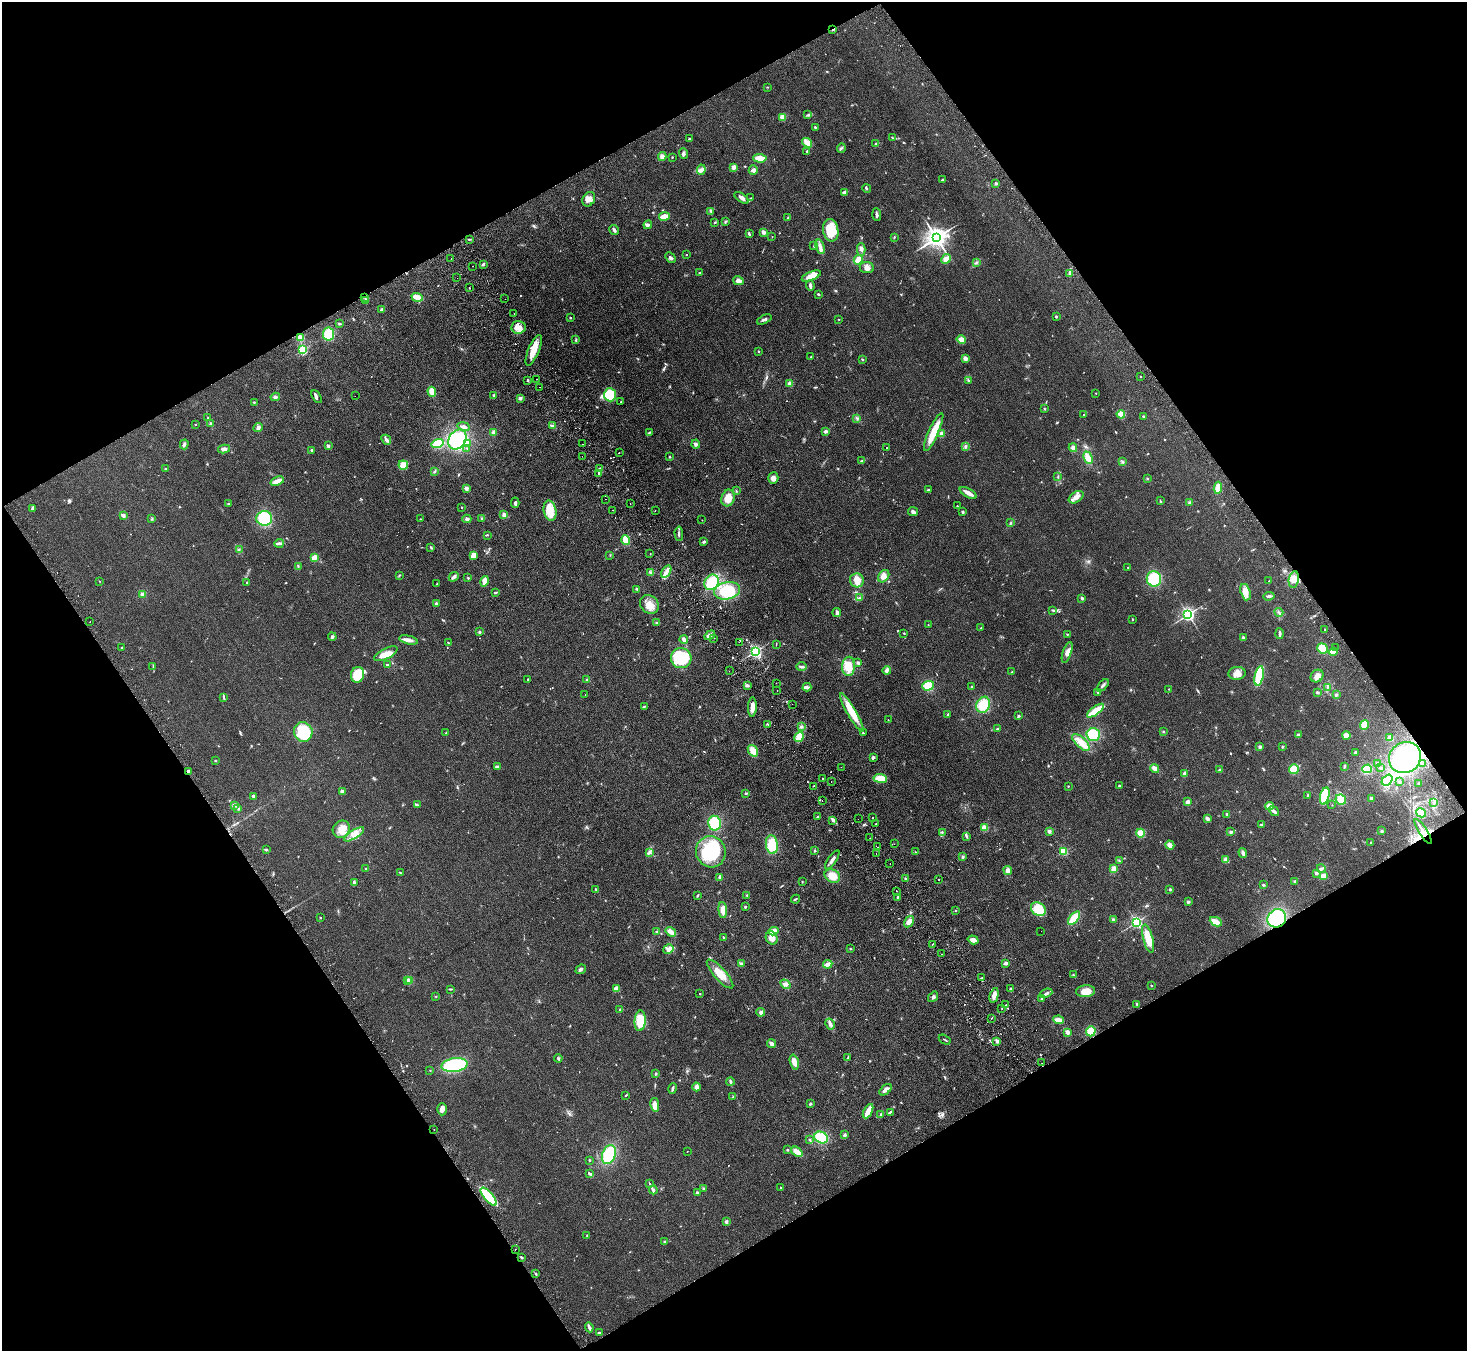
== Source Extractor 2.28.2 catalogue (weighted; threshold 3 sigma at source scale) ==
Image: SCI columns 50-5909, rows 194-5588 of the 5958 x 5920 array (HDU 1 of 3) = the unmasked area's bounding box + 8 px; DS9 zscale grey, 4 x 4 block average (1 PNG px = mean of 4 x 4 image px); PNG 1469 x 1353 px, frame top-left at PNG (2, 2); each listed source drawn as its Kron ellipse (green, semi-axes under 4 px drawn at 4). Shown black and unused: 48% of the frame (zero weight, under 2 of 3 exposures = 3% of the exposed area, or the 3 px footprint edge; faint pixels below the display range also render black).
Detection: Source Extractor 2.28.2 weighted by HDU 2 'WHT'. Background 0.113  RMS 0.012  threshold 0.0527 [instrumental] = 3 sigma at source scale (4.5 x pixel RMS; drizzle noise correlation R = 1.50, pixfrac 1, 0.05/0.05 arcsec/px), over >= 5 px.
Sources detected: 763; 1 too faint to see at this stretch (4 x 4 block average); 4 inside a brighter object's white glare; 16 cosmic-ray / hot-pixel residue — neither listed nor drawn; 5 coinciding with a brighter row at this scale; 21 inside a brighter listed object's ellipse — not listed separately; of the other 716, all 500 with FLUX_AUTO >= 3.38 (the completeness limit of this list) listed and drawn (216 fainter detections not listed), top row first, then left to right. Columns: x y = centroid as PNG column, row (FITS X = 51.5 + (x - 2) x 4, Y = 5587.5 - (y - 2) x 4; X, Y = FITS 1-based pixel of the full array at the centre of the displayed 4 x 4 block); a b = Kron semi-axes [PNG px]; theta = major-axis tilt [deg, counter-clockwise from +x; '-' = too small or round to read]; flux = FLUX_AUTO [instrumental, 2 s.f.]
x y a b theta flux
833 29 2 2 - 15
767 87 2 2 - 3.8
808 115 3 2 - 6.7
783 117 3 3 - 47
815 127 2 2 - 8.5
892 137 3 2 - 4.7
689 139 2 2 - 23
807 143 5 4 - 41
875 144 3 2 - 8.3
841 148 5 2 - 8.7
807 151 2 2 - 7.7
683 154 5 3 - 14
662 157 4 4 - 31
672 157 2 2 - 6.4
760 158 7 3 -4 78
733 167 4 3 - 23
701 170 5 4 - 23
753 170 4 4 - 19
942 180 2 2 - 4.4
996 183 2 2 - 34
867 188 5 2 - 8.3
844 192 4 2 - 17
742 198 8 3 -34 28
751 198 3 2 - 3.4
589 199 8 6 59 43
711 211 4 2 - 7
877 215 6 2 -85 16
664 216 5 4 - 48
788 218 3 2 - 4.7
725 221 3 2 - 4.6
715 222 3 2 - 5.1
648 225 4 3 - 16
614 230 5 2 - 14
831 230 11 7 -81 170
763 232 4 3 - 19
749 234 4 2 - 13
772 236 2 2 - 5.1
894 237 3 2 - 4.6
936 238 4 3 - 6400
469 239 2 2 - 3.7
814 246 3 2 - 6.5
820 247 7 3 -73 26
861 249 6 3 90 17
687 254 2 2 - 4.3
670 257 6 3 -46 16
451 258 2 2 - 9.8
946 259 5 4 - 46
858 260 5 3 - 60
976 262 2 2 - 3.8
483 264 3 3 - 9.7
472 266 2 2 - 4.9
867 268 7 5 -6 36
700 273 3 2 - 7.5
1070 273 4 2 - 13
811 276 10 4 22 59
457 278 2 2 - 3.8
738 281 5 4 - 30
810 286 5 2 - 21
469 288 2 2 - 56
818 294 2 2 - 7.5
417 297 6 2 -18 110
365 298 2 2 - 3.7
505 299 2 2 - 3.4
366 301 3 2 - 6.6
381 309 3 3 - 9.3
514 313 2 2 - 16
1056 316 2 2 - 30
570 318 2 2 - 7.7
839 319 2 2 - 3.9
764 320 8 2 25 14
339 324 4 2 - 5.8
518 327 7 6 - 51
328 334 6 5 - 150
301 337 2 2 - 280
961 339 5 3 - 38
576 340 2 2 - 3.8
303 349 2 2 - 710
534 350 16 5 67 100
758 351 2 2 - 14
811 357 2 2 - 3.4
965 358 3 3 - 29
862 359 3 2 - 4.3
1141 376 2 2 - 16
536 379 2 2 - 4.8
528 380 2 2 - 9.9
968 380 3 2 - 6
790 383 2 2 - 130
540 387 2 2 - 10
432 392 5 3 - 67
1096 393 2 2 - 4.3
493 395 3 2 - 5.5
610 395 6 6 - 150
355 396 2 2 - 3.4
275 397 5 3 - 12
316 397 7 3 -58 15
520 399 3 2 - 9.2
254 402 2 2 - 4.6
621 402 2 2 - 7.5
1044 409 2 2 - 5
1084 414 2 2 - 3.9
1121 414 4 4 - 52
1143 416 3 2 - 5.9
207 418 2 2 - 4.2
857 418 3 2 - 6
195 424 2 2 - 3.5
211 424 2 2 - 70
464 426 6 3 -10 20
552 426 2 2 - 4.5
258 428 5 4 - 23
826 431 3 3 - 16
493 432 4 3 - 14
934 432 20 5 66 130
649 433 2 2 - 6.7
941 434 4 3 - 28
386 440 5 3 - 20
457 440 11 8 54 330
467 443 3 3 - 34
184 444 5 2 - 15
438 444 6 4 16 140
582 444 2 2 - 6.8
696 444 4 3 - 16
328 446 2 2 - 58
965 446 3 2 - 7.3
467 448 2 2 - 3.8
886 448 2 2 - 4.2
1073 448 4 3 - 22
224 449 6 3 12 22
311 450 2 2 - 26
619 453 2 2 - 5.1
582 456 2 2 - 4.9
669 457 2 2 - 5.8
1088 458 6 3 -66 84
862 461 4 2 - 14
1123 462 3 2 - 6.6
403 465 4 4 - 56
600 468 3 2 - 7.2
165 469 3 2 - 6.5
434 472 3 2 - 6.8
599 473 3 3 - 7.6
1058 477 3 2 - 5.5
773 478 5 5 - 39
1147 479 2 2 - 5
277 481 7 3 21 60
466 488 2 2 - 97
1218 488 6 3 83 57
928 490 2 2 - 6.8
736 491 3 2 - 4.8
968 493 9 2 -29 70
1076 497 8 5 34 43
728 498 8 6 70 89
606 499 2 2 - 4
1160 501 4 2 - 5
1189 502 3 2 - 7.4
229 503 3 2 - 9.1
515 503 5 2 - 12
630 503 2 2 - 15
957 506 2 2 - 7.5
461 507 2 2 - 3.4
33 509 2 2 - 5.1
612 510 2 2 - 4
655 510 2 2 - 23
550 511 10 6 -78 95
913 512 5 3 - 15
962 512 4 2 - 9.6
123 515 3 2 - 19
504 515 4 3 - 23
264 518 8 7 - 250
152 519 3 2 - 4.8
420 519 2 2 - 3.9
467 519 4 3 - 15
482 519 3 2 - 8.8
702 520 2 2 - 3.4
1011 523 3 2 - 5.5
679 534 7 2 -88 13
488 535 2 2 - 3.6
626 540 4 3 - 92
704 542 3 2 - 10
279 543 5 3 - 14
431 547 3 2 - 6
239 549 2 2 - 4.6
650 553 2 2 - 5.2
473 555 4 3 - 47
610 555 2 2 - 3.5
314 558 4 3 - 43
298 566 2 2 - 5.3
1128 567 2 2 - 9.1
651 572 4 2 - 12
666 572 7 3 57 32
399 575 3 2 - 4.7
884 576 7 5 54 43
454 577 5 2 - 23
468 578 3 2 - 5.5
1154 579 8 7 - 210
1294 579 8 5 80 47
857 580 7 7 - 61
99 581 2 2 - 3.4
484 581 5 3 - 55
1269 581 2 2 - 5.3
247 582 2 2 - 3.5
711 582 8 7 - 210
437 583 3 2 - 4.1
637 589 3 2 - 6.7
727 591 13 8 12 240
1245 592 8 5 -72 58
496 593 2 2 - 3.5
143 594 3 2 - 50
1269 596 6 2 6 14
859 598 4 2 - 10
1082 598 3 2 - 12
436 603 2 2 - 13
649 604 10 8 -46 70
1053 610 3 2 - 7.5
837 612 4 2 - 17
1279 612 4 2 - 8.4
1188 614 2 2 - 2000
1132 619 2 2 - 5.9
90 622 2 2 - 3.8
656 622 2 2 - 4.8
928 625 3 2 - 3.6
981 628 3 2 - 8.8
1325 630 3 2 - 5.5
479 632 3 3 - 8.6
904 633 3 2 - 4.4
1067 634 2 2 - 4.1
1279 634 5 2 - 21
710 635 6 3 34 26
332 637 4 3 - 14
714 638 2 2 - 4.1
1243 638 4 2 - 7.9
684 639 4 3 - 20
408 640 9 3 -13 38
739 642 2 2 - 9.6
449 643 3 2 - 4.2
776 644 3 2 - 3.9
1335 647 2 2 - 6.1
122 648 2 2 - 4.9
1322 648 5 5 - 100
755 652 2 2 - 1500
1067 652 11 4 71 38
1333 652 4 3 - 47
386 654 13 5 27 61
681 658 10 10 - 390
858 663 4 3 - 12
387 665 3 2 - 6.7
153 666 4 2 - 5.1
849 666 9 6 87 130
802 667 5 3 - 20
729 671 2 2 - 8.4
887 671 4 3 - 16
1012 672 2 2 - 4.5
1237 673 8 6 5 56
357 675 8 6 73 160
1259 676 10 4 79 230
1317 676 7 5 45 37
528 680 4 2 - 4.6
587 680 2 2 - 6.1
776 683 2 2 - 6.3
747 685 4 3 - 12
1103 685 7 2 51 15
928 686 6 4 18 110
807 687 4 4 - 17
971 687 3 2 - 6
1327 687 3 2 - 7.3
1169 689 2 2 - 3.5
777 690 2 2 - 4.9
1317 692 3 2 - 10
1098 693 3 2 - 4.7
585 695 2 2 - 3.7
1336 695 3 3 - 10
223 697 3 2 - 6.2
792 704 2 2 - 3.9
983 705 8 6 68 140
644 706 3 2 - 5.9
752 707 10 3 88 45
1095 711 10 3 36 150
852 712 22 4 -60 150
948 714 2 2 - 6.6
1018 716 3 2 - 9.1
888 720 2 2 - 4.8
768 724 3 2 - 5.7
1364 725 5 3 - 110
801 727 3 2 - 7.3
997 729 3 2 - 4.4
303 732 10 9 - 340
1163 732 2 2 - 4.7
446 733 2 2 - 3.9
863 733 3 2 - 6
1093 734 7 6 - 180
1298 735 3 3 - 15
1347 735 4 3 - 57
799 737 6 4 57 92
1390 738 3 3 - 28
1081 742 11 5 -44 63
1260 747 3 3 - 13
1282 747 2 2 - 6
753 751 6 4 -54 52
1356 752 2 2 - 16
873 757 3 2 - 14
1405 758 16 15 - 390
215 761 3 2 - 4.8
1377 763 2 2 - 16
1422 764 2 2 - 9.6
1344 766 4 2 - 8.5
497 767 3 2 - 14
841 767 2 2 - 3.9
1155 768 5 3 - 31
1380 768 3 3 - 7.6
1294 769 5 5 - 100
1367 769 5 4 - 110
1220 770 3 3 - 9
188 772 3 2 - 17
1184 774 3 2 - 27
880 778 7 4 -7 110
822 779 2 2 - 14
1387 780 6 4 49 99
831 781 2 2 - 4.1
1400 782 2 2 - 3.9
1419 783 3 2 - 5.5
813 786 2 2 - 26
1068 786 2 2 - 4.5
1119 786 2 2 - 6.3
342 791 2 2 - 84
746 793 3 3 - 6.9
1308 795 3 2 - 6
253 796 3 3 - 8.9
1325 796 9 4 77 210
1371 798 2 2 - 16
1341 800 5 4 - 52
822 801 2 2 - 4
1187 802 4 3 - 19
1434 803 3 2 - 10
234 805 4 3 - 15
417 805 3 2 - 5.6
1332 805 2 2 - 4.2
1269 806 4 4 - 43
238 808 3 2 - 9.2
1274 811 5 2 - 28
1421 813 5 3 - 89
1227 814 2 2 - 11
817 816 3 2 - 4.1
873 817 2 2 - 4.5
858 819 2 2 - 4.3
1207 819 3 2 - 24
833 820 3 3 - 14
715 823 7 6 - 190
875 824 2 2 - 6.5
1261 824 3 2 - 6.4
984 828 4 3 - 51
341 829 9 8 - 70
1049 831 3 2 - 21
1382 831 3 2 - 8.5
1423 831 14 2 -57 47
942 832 4 2 - 6.9
1231 832 3 3 - 11
1141 833 4 3 - 63
354 834 11 4 32 48
967 836 4 2 - 10
870 838 2 2 - 5.9
1371 843 2 2 - 7.9
894 844 2 2 - 3.7
772 845 9 6 -82 130
1170 845 4 4 - 30
878 847 2 2 - 4
266 850 4 2 - 6.2
814 850 3 2 - 7.3
1063 851 2 2 - 420
649 852 2 2 - 5.4
711 852 15 15 - 390
915 852 2 2 - 4.2
876 853 2 2 - 6.1
1243 853 5 2 - 25
963 857 3 2 - 7.6
832 860 11 3 56 28
1226 860 4 3 - 31
1119 861 3 2 - 4.9
890 864 2 2 - 12
1321 868 4 3 - 12
366 869 2 2 - 24
1114 869 4 3 - 54
1008 870 4 3 - 24
400 873 2 2 - 3.9
1316 873 2 2 - 52
832 876 8 6 -29 87
1323 876 4 3 - 57
719 877 3 2 - 17
906 879 3 2 - 9.7
939 879 2 2 - 6.5
1295 881 3 2 - 8.6
802 882 3 2 - 4.4
354 883 3 2 - 25
1263 885 3 2 - 7.6
596 889 3 2 - 6.6
1170 889 2 2 - 31
896 891 2 2 - 5.9
698 895 4 2 - 6.8
747 895 2 2 - 3.6
897 897 2 2 - 6.5
795 899 4 2 - 7.5
1188 902 3 3 - 12
745 907 2 2 - 25
1038 909 8 6 -34 160
723 910 8 4 -86 49
955 910 2 2 - 12
320 918 2 2 - 5.7
1074 918 8 3 52 160
1277 918 9 9 - 340
1113 919 3 2 - 7.6
909 922 6 3 58 39
1136 922 2 2 - 1400
1216 922 6 3 -25 88
774 931 5 3 - 48
1041 931 2 2 - 6.1
657 932 3 3 - 8.6
671 932 5 3 - 36
723 937 3 2 - 6.5
772 938 7 5 -63 50
1148 939 15 5 -76 140
973 940 5 3 - 39
932 944 2 2 - 16
668 949 5 4 - 26
850 949 2 2 - 3.5
942 954 2 2 - 3.8
1006 963 3 2 - 25
741 964 3 3 - 11
828 964 5 2 - 52
581 969 5 3 - 16
720 974 18 6 -48 96
1073 975 3 2 - 5.7
981 978 2 2 - 5.6
407 981 2 2 - 92
410 981 2 2 - 150
785 984 5 3 - 20
1152 986 2 2 - 4.7
1010 988 3 2 - 7.5
450 989 4 2 - 6
616 989 4 3 - 38
1085 991 9 6 5 73
1046 993 6 2 22 12
700 994 2 2 - 4.3
994 995 7 3 75 45
436 996 2 2 - 3.6
933 997 6 3 52 13
1042 998 2 2 - 6.1
1137 1004 3 2 - 9.4
1006 1005 2 2 - 3.5
1002 1008 2 2 - 7.3
620 1010 3 2 - 11
761 1012 4 4 - 18
991 1018 2 2 - 4.4
1059 1020 5 2 - 49
640 1021 10 5 86 200
830 1024 6 3 -61 27
1091 1031 5 4 - 96
1067 1032 4 3 - 25
945 1040 6 2 -31 5.9
997 1041 4 2 - 19
772 1044 5 3 - 26
848 1057 3 2 - 3.6
558 1058 4 2 - 6.9
794 1062 7 4 -76 47
1042 1063 2 2 - 5.7
454 1065 13 6 8 460
430 1070 2 2 - 3.4
656 1074 3 2 - 6
730 1082 4 2 - 12
697 1087 4 2 - 50
672 1088 5 2 - 12
886 1090 7 3 41 37
626 1095 3 2 - 5
733 1097 4 2 - 7.5
810 1104 3 2 - 9
655 1105 7 3 -81 48
442 1109 6 4 88 30
868 1111 8 2 62 110
890 1112 4 2 - 11
881 1115 4 3 - 8.7
434 1129 2 2 - 18
844 1135 3 3 - 12
821 1138 7 5 -23 160
809 1139 2 2 - 4.3
787 1150 2 2 - 5.9
687 1151 2 2 - 4.8
797 1152 6 3 -40 67
609 1155 9 6 70 260
589 1160 2 2 - 6.6
590 1174 3 3 - 9.7
650 1184 3 2 - 4.9
703 1188 2 2 - 5.1
781 1188 2 2 - 4
653 1190 4 4 - 14
697 1193 3 2 - 7.9
489 1197 11 4 -49 200
726 1222 3 3 - 11
587 1235 3 2 - 3.8
664 1242 2 2 - 3.6
515 1249 2 2 - 35
521 1257 3 2 - 9.5
535 1273 3 2 - 6.6
589 1327 5 2 - 26
599 1333 3 2 - 8
Overlapping masked pixels (flux is a lower limit): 4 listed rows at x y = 833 29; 188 772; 1423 831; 1277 918
Diffuse or blended objects may show on this block-average render without a row.